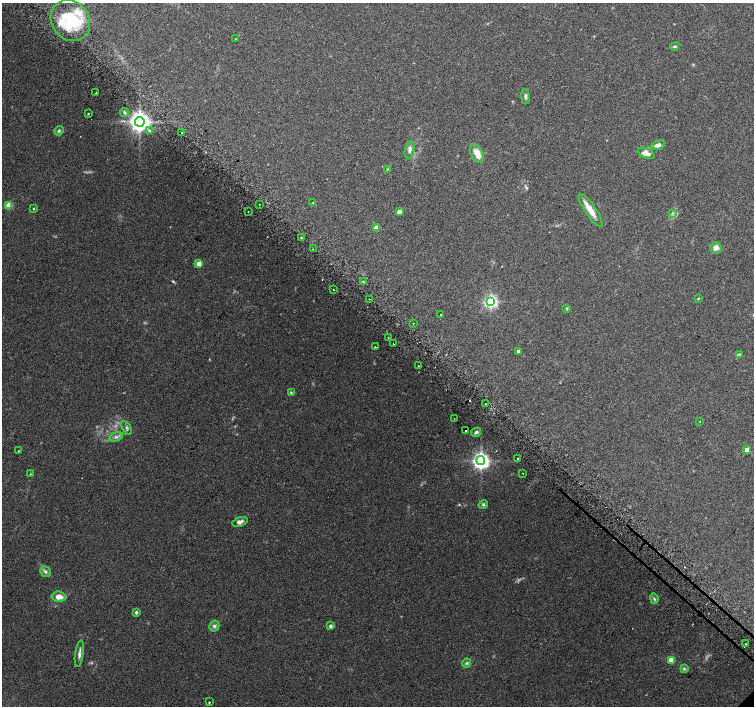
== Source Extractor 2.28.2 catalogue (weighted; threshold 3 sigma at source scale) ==
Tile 11 of 4 x 4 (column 3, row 3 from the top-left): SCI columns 3033-4536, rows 1595-3002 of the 6070 x 6070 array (HDU 1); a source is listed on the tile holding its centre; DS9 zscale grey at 2 x 2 block average (1 PNG px = mean of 2 x 2 image px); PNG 756 x 708 px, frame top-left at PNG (2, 3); each listed source drawn as its Kron ellipse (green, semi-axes under 4 px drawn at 4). Shown black and unused: <1% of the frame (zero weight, under 2 of 3 exposures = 2% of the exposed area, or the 3 px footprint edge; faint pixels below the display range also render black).
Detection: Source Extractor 2.28.2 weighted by HDU 2 'WHT'; one run over the whole footprint, this tile lists its part. Background 0.118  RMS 0.0099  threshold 0.0445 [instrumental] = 3 sigma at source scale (4.5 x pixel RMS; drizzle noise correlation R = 1.50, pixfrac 1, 0.0396/0.0396 arcsec/px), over >= 5 px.
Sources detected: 78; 3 too faint to see at this stretch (2 x 2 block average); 4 cosmic-ray / hot-pixel residue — neither listed nor drawn; the other 71 listed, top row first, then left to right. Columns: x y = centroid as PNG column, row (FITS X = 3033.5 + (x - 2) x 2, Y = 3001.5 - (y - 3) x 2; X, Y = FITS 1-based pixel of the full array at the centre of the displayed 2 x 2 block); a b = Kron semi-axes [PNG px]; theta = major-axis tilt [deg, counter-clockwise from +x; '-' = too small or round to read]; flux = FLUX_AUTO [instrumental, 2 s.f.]
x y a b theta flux
70 20 21 18 -53 130
236 39 2 2 - 1.1
675 46 4 3 - 3.3
96 93 2 2 - 1.2
525 97 7 3 -82 4.8
125 112 5 4 - 5.2
88 114 3 2 - 1.7
140 122 5 5 - 1800
59 131 5 4 - 4.3
150 131 3 2 - 8.4
182 133 2 2 - 30
658 145 7 4 14 12
410 150 8 4 78 8.1
477 153 9 5 -63 24
646 153 9 5 -24 17
387 169 3 2 - 1.8
313 203 3 2 - 1.8
259 204 2 2 - 1.1
9 205 3 3 - 53
34 208 3 2 - 1.9
591 210 19 5 -56 28
248 212 2 2 - 2.6
399 212 3 3 - 20
672 213 4 2 - 2.2
376 228 3 3 - 34
301 238 2 2 - 11
716 248 6 5 - 13
313 249 2 2 - 12
199 264 3 3 - 29
363 282 2 2 - 3.4
333 290 2 2 - 1.2
698 298 3 2 - 1.5
370 299 2 2 - 2.7
491 301 4 4 - 440
567 309 4 3 - 2.2
441 315 2 2 - 3.9
413 323 2 2 - 2.2
388 338 2 2 - 1.1
394 344 2 2 - 4.1
375 347 2 2 - 4.2
518 351 3 2 - 6.4
739 354 3 2 - 1.9
419 366 2 2 - 7.2
291 393 4 2 - 2
486 404 2 2 - 4.4
454 419 2 2 - 3.4
700 421 2 2 - 2.4
127 428 7 3 -60 4.2
466 431 2 2 - 7.8
476 432 5 4 - 5.1
116 437 7 4 17 6.6
747 450 3 3 - 22
18 451 3 2 - 1.2
517 458 2 2 - 4.7
481 461 4 4 - 1000
523 473 2 2 - 6.1
30 474 2 2 - 0.99
483 505 5 3 - 3.2
240 522 8 4 19 9.1
45 572 5 5 - 5.8
59 597 7 5 -6 20
654 599 5 3 - 3.5
136 612 3 3 - 4.3
214 626 5 5 - 5.7
330 626 3 3 - 6.7
745 644 2 2 - 4.2
79 654 13 3 82 8.5
671 660 3 3 - 44
467 663 5 4 - 4.1
684 669 4 4 - 3.2
209 702 2 2 - 1.9
Diffuse or blended objects may show on this block-average render without a row.